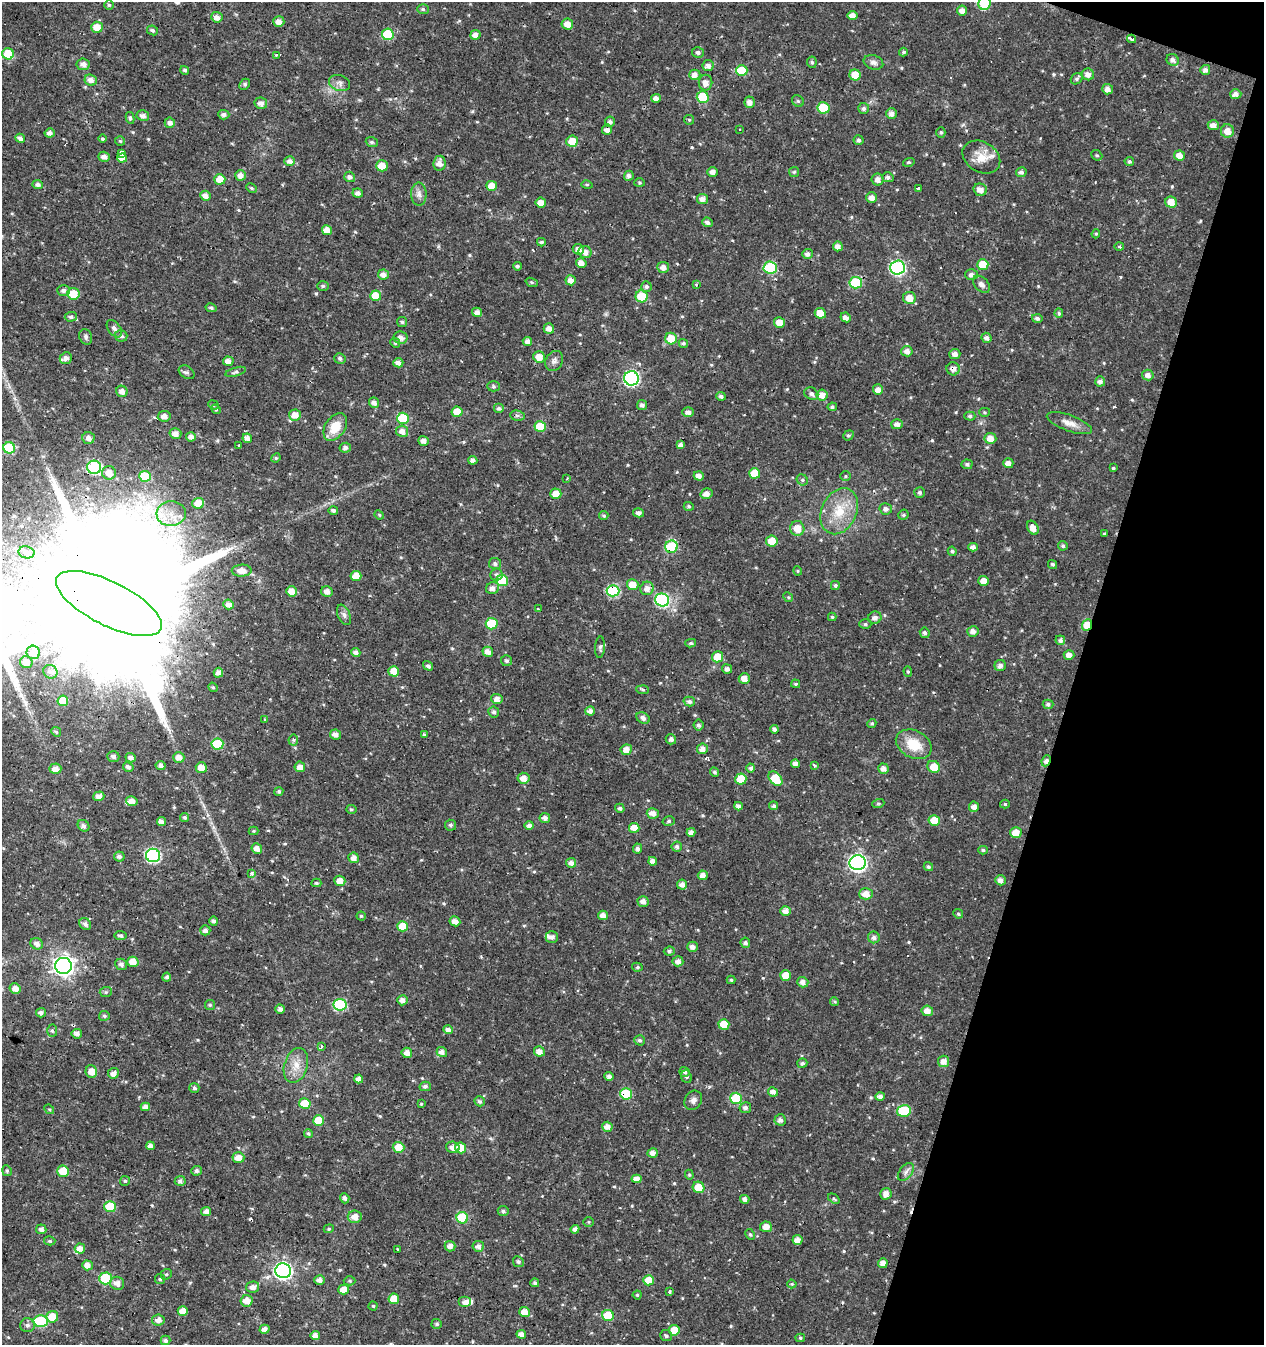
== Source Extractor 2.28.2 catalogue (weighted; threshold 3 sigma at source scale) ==
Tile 8 of 4 x 4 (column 4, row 2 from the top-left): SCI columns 4061-5322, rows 2688-4030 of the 5534 x 5379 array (HDU 1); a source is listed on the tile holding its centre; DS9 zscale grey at full resolution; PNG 1266 x 1347 px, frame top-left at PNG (2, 2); each listed source drawn as its Kron ellipse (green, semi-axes under 4 px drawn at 4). Shown black and unused: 15% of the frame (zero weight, under 3 of 4 exposures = <1% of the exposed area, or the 3 px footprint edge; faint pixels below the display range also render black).
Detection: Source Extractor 2.28.2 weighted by HDU 2 'WHT'; one run over the whole footprint, this tile lists its part. Background 0.016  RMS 0.0021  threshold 0.00951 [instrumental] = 3 sigma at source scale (4.5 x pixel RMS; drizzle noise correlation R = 1.50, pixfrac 1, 0.0396/0.0396 arcsec/px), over >= 5 px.
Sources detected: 576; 4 inside a brighter object's white glare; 14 cosmic-ray / hot-pixel residue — neither listed nor drawn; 5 inside a brighter listed object's ellipse — not listed separately; of the other 553, all 500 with FLUX_AUTO >= 0.254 (the completeness limit of this list) listed and drawn (53 fainter detections not listed), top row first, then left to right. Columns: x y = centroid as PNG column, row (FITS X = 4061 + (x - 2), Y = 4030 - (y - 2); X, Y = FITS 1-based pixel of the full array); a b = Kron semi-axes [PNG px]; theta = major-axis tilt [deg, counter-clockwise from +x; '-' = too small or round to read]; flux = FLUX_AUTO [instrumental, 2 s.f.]
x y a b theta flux
984 3 7 6 - 11
109 5 5 5 - 0.32
423 9 6 5 - 0.4
962 10 5 5 - 1.2
852 16 5 4 - 1.6
217 17 5 5 - 1.1
279 22 5 5 - 1.3
567 24 6 5 - 1.7
97 27 6 5 - 2.4
152 30 6 5 - 0.48
388 34 6 6 - 8.4
475 35 5 5 - 1.2
1132 39 4 3 - 1.6
698 52 6 5 - 0.56
903 52 4 4 - 0.35
8 54 6 5 - 5.2
276 55 3 2 - 0.44
1173 60 6 5 - 0.75
812 62 5 4 - 0.41
873 62 10 7 -17 0.85
83 64 6 6 - 1.1
708 66 5 5 - 0.95
185 70 5 3 - 0.37
1205 70 5 5 - 0.76
742 71 6 5 - 6.7
1088 74 6 6 - 1.2
695 75 5 5 - 1.2
855 75 6 5 - 3
1077 79 6 5 - 0.46
91 80 6 5 - 1.1
340 83 11 7 -17 0.95
705 83 8 6 83 1.4
245 84 6 4 47 0.47
1108 89 5 5 - 1.2
1236 94 5 5 - 1.1
703 97 6 5 - 7
656 98 5 4 - 1
798 101 6 5 - 0.36
750 102 5 5 - 1.1
261 103 6 6 - 1.1
823 108 6 5 - 8
864 108 5 5 - 0.6
892 113 5 5 - 0.98
224 115 5 5 - 0.67
143 116 6 5 - 0.96
130 118 6 4 -80 0.36
689 120 5 5 - 0.26
610 122 5 5 - 0.69
170 123 5 5 - 0.79
1213 125 5 5 - 1.2
607 129 5 5 - 1.2
740 130 3 2 - 0.4
1227 131 6 6 - 1.8
941 132 5 4 - 0.34
50 133 5 4 - 0.91
20 138 5 4 - 0.88
102 139 4 4 - 0.32
859 140 5 5 - 0.54
120 141 5 5 - 0.29
572 141 6 5 - 2.9
372 142 6 4 -21 0.36
122 153 4 3 - 3.6
1097 155 6 5 - 0.35
1180 155 5 5 - 1.8
104 157 6 5 - 1
981 157 20 15 -31 3.3
122 158 5 4 - 2
290 161 5 5 - 0.89
1129 161 4 4 - 0.41
909 162 6 4 17 0.29
439 163 7 6 - 1.4
382 166 6 5 - 2.9
713 172 5 5 - 0.97
794 172 5 5 - 0.35
1021 172 5 5 - 0.57
241 175 5 5 - 1.3
629 176 5 5 - 0.69
350 177 5 5 - 0.63
888 177 5 5 - 0.58
220 179 5 5 - 2.9
878 179 6 6 - 1.2
640 183 5 4 - 0.26
38 184 5 4 - 0.63
587 185 5 4 - 0.28
492 186 5 5 - 2.5
251 188 5 4 - 0.32
919 189 4 3 - 2.7
980 190 7 6 - 1.5
358 193 5 4 - 0.92
419 194 11 8 -88 1
205 196 5 5 - 1.3
872 197 5 5 - 1.2
702 199 5 5 - 1.2
541 202 5 5 - 1.6
1171 202 6 5 - 2.2
707 222 6 4 -23 0.71
327 230 5 5 - 2.1
1096 234 4 4 - 0.26
541 242 4 3 - 0.36
838 246 5 5 - 1.1
1119 247 5 3 - 0.31
578 249 6 5 - 1.4
585 252 6 6 - 1.2
807 254 5 5 - 0.76
581 263 5 4 - 1.2
983 265 5 5 - 4.5
517 266 4 4 - 0.48
663 267 6 5 - 1.1
897 267 7 7 - 32
770 268 6 6 - 15
383 275 5 5 - 1.1
971 275 6 5 - 0.71
571 280 5 5 - 1.4
532 282 6 4 -20 0.33
856 283 6 6 - 11
696 284 4 3 - 0.33
981 284 10 6 -48 0.86
323 286 6 5 - 0.39
646 286 5 5 - 0.47
64 290 6 5 - 0.78
73 294 6 5 - 3.7
376 296 5 5 - 3.8
642 296 6 6 - 5.4
909 298 6 6 - 2.3
211 308 5 4 - 0.39
477 312 5 4 - 1.1
820 313 5 5 - 3
1059 313 4 4 - 0.4
71 317 6 5 - 0.46
846 317 5 4 - 1.2
1037 318 5 4 - 0.63
402 322 5 5 - 0.39
779 322 5 5 - 2
114 329 10 6 -53 0.79
549 329 5 5 - 1.3
121 336 6 5 - 0.69
86 337 8 6 -70 0.53
401 338 7 6 - 1.2
986 338 5 5 - 0.78
671 339 6 5 - 3.9
527 341 5 4 - 1
395 343 5 4 - 0.29
683 343 5 4 - 0.39
907 351 5 5 - 1.1
955 354 5 5 - 1.1
539 357 6 5 - 2
66 358 6 5 - 1.1
340 358 6 5 - 0.49
228 361 5 4 - 1.3
554 361 10 8 60 0.88
398 363 5 4 - 1.1
953 369 6 6 - 0.98
187 372 8 6 -32 0.59
236 372 10 4 17 0.48
1148 375 6 5 - 0.98
631 378 7 7 - 38
1100 381 5 5 - 0.82
493 386 6 5 - 0.41
878 390 5 5 - 1.3
122 391 6 5 - 1.1
811 394 7 6 - 0.68
822 395 5 5 - 1.7
721 396 5 4 - 0.67
374 403 5 5 - 0.89
213 405 5 4 - 0.29
642 405 5 5 - 0.7
832 407 5 4 - 0.47
499 408 5 5 - 0.64
216 409 5 4 - 0.26
457 412 5 5 - 2.9
688 412 6 5 - 1
985 412 5 4 - 0.3
295 415 6 5 - 2.4
164 416 6 5 - 1.2
517 416 7 5 -7 0.52
970 416 5 4 - 0.47
403 418 6 5 - 8.6
1069 423 24 8 -20 1.9
897 424 5 5 - 0.95
335 427 15 10 56 3.9
540 427 5 5 - 5.6
402 431 6 5 - 1.2
175 434 6 5 - 1.1
848 435 5 4 - 0.35
191 437 5 4 - 1.1
88 438 6 5 - 1.2
247 438 5 4 - 1.1
990 438 6 5 - 1.9
423 441 5 5 - 1.1
680 445 4 4 - 0.71
239 446 3 3 - 1.5
9 448 6 5 - 11
345 448 5 5 - 0.72
276 458 5 4 - 0.29
473 460 4 4 - 0.88
1008 463 5 5 - 1.3
967 464 5 4 - 0.54
94 467 7 6 - 20
1113 468 4 3 - 0.27
109 473 7 6 - 2.1
755 473 5 5 - 3.5
145 476 6 5 - 6.2
699 476 5 4 - 1.1
846 476 5 5 - 0.35
567 479 3 3 - 0.26
802 480 6 5 - 0.42
920 492 5 5 - 0.5
556 494 5 5 - 2.3
706 494 6 5 - 1.2
198 503 6 5 - 3.1
689 506 5 4 - 0.32
886 509 6 5 - 0.8
333 510 5 4 - 0.54
839 511 24 17 65 6.1
638 513 6 4 -14 0.92
171 514 14 12 4 3.3
379 515 5 4 - 0.26
903 515 5 5 - 0.37
604 516 5 4 - 0.31
797 528 7 7 - 2.6
1033 528 7 5 -63 1.5
1105 534 3 3 - 1.4
772 541 5 5 - 3.3
1063 546 5 4 - 0.41
671 547 6 6 - 12
973 547 4 4 - 0.86
952 551 5 4 - 0.41
26 552 8 6 -10 0.88
495 564 6 5 - 0.6
1052 564 5 4 - 0.36
242 571 10 6 1 2
798 571 4 4 - 0.26
496 575 6 6 - 0.5
356 576 5 5 - 2.8
502 580 6 5 - 8.3
984 581 5 5 - 1.8
633 585 6 5 - 3
835 585 4 4 - 0.47
493 588 7 6 - 1.1
647 588 7 6 - 1.3
291 591 5 5 - 1.8
327 591 6 5 - 1.2
613 591 6 6 - 17
788 597 5 4 - 0.29
662 600 7 6 - 25
109 604 58 22 -27 18000
229 604 5 5 - 1.1
538 609 3 3 - 0.85
344 615 11 6 -66 0.77
832 617 4 4 - 0.29
875 618 6 6 - 0.93
492 624 6 5 - 7.7
865 624 6 5 - 0.37
1087 625 6 5 - 4.2
973 631 5 5 - 1
925 633 5 5 - 0.53
1060 640 5 4 - 0.57
691 643 5 4 - 0.35
600 647 10 5 86 0.54
33 652 7 6 - 2.1
356 652 5 4 - 0.93
488 652 5 5 - 1.3
1069 655 5 5 - 1.2
718 657 5 5 - 3.1
507 661 5 5 - 0.47
26 662 6 6 - 1.4
1000 665 6 5 - 0.9
428 666 5 4 - 0.47
727 669 5 4 - 0.69
394 671 5 5 - 2.7
50 672 7 6 - 0.71
908 672 5 4 - 0.28
218 673 5 4 - 1.1
744 678 5 5 - 1.6
796 684 4 3 - 0.27
213 687 5 4 - 0.31
643 690 6 4 -5 0.44
497 699 5 5 - 1.1
63 701 5 5 - 3.4
689 702 5 5 - 0.58
1048 704 5 4 - 0.55
590 711 5 4 - 1
494 712 5 5 - 0.55
643 718 7 5 -34 0.75
265 719 3 3 - 0.34
872 723 5 4 - 0.35
698 725 5 5 - 0.57
774 729 4 4 - 0.66
56 732 5 4 - 0.33
424 734 4 3 - 0.9
335 735 6 5 - 1
671 739 5 5 - 0.63
293 740 5 5 - 0.33
217 744 6 5 - 8.9
914 744 19 13 -27 4.9
702 749 5 5 - 1.2
626 750 5 5 - 1.5
113 757 6 5 - 0.73
179 757 6 5 - 1.3
131 758 5 4 - 0.91
1046 761 6 4 65 0.97
795 764 4 4 - 0.99
161 765 5 4 - 0.82
814 765 4 3 - 0.99
128 767 5 4 - 0.65
300 767 5 5 - 1.3
934 767 7 5 -37 3
201 768 6 5 - 2
751 768 4 4 - 0.57
55 769 6 5 - 1.6
884 769 5 5 - 1.1
714 772 5 4 - 0.4
524 778 6 5 - 1.7
741 779 5 5 - 5
775 779 8 6 -51 5.9
279 791 4 4 - 0.43
99 796 5 4 - 1.2
132 801 6 4 -14 1.2
878 804 6 4 19 0.26
1005 804 5 4 - 0.36
738 806 4 4 - 0.88
774 806 4 4 - 0.53
974 807 5 5 - 1.1
620 808 5 4 - 0.49
351 809 5 4 - 0.33
653 813 6 5 - 1.2
185 817 4 4 - 0.38
545 818 5 5 - 0.79
669 821 6 5 - 0.41
934 821 5 5 - 3.5
161 822 4 4 - 1.2
450 825 5 5 - 0.46
529 825 5 4 - 0.66
84 826 6 5 - 0.65
634 828 5 5 - 3.2
253 831 5 4 - 0.26
691 832 4 4 - 0.93
1016 833 6 5 - 2.3
677 847 5 5 - 0.59
257 848 5 5 - 1.3
637 849 5 4 - 0.64
983 850 5 4 - 0.36
153 855 7 6 - 34
119 856 5 5 - 0.7
354 858 5 5 - 1.1
653 861 4 4 - 1.2
571 863 5 5 - 0.98
858 863 8 7 - 68
928 867 5 4 - 0.47
251 873 3 3 - 2.1
703 875 5 5 - 1.2
1001 880 5 5 - 1
340 881 5 5 - 1.6
316 883 5 4 - 0.36
682 885 5 5 - 1.1
866 894 7 5 0 1.9
643 901 5 5 - 1.1
785 911 5 5 - 1.4
958 914 5 4 - 0.31
603 915 5 4 - 1.3
361 916 4 4 - 0.27
214 921 4 4 - 0.58
455 921 5 5 - 1.2
85 924 6 5 - 0.66
402 926 5 5 - 3.6
205 930 5 5 - 0.79
121 936 6 4 -6 0.52
552 937 6 5 - 0.7
874 937 6 6 - 0.82
745 943 5 4 - 0.62
37 944 6 5 - 0.94
692 947 5 5 - 1
669 951 5 4 - 0.44
678 961 5 5 - 1
133 962 5 5 - 2.2
121 964 6 5 - 0.69
63 966 8 8 - 110
637 967 5 4 - 0.36
786 975 5 5 - 2.4
167 977 4 4 - 0.46
731 980 4 4 - 0.29
803 982 5 5 - 1.1
15 988 5 5 - 1.4
106 992 6 5 - 0.38
402 1000 5 5 - 1.1
835 1002 4 4 - 0.28
210 1005 5 5 - 0.32
340 1005 6 6 - 15
280 1009 5 4 - 0.85
927 1011 6 5 - 1.6
41 1013 5 4 - 0.6
104 1016 5 5 - 0.42
724 1024 5 5 - 3.2
448 1030 5 4 - 0.83
52 1031 6 5 - 0.38
77 1034 5 4 - 0.95
640 1040 5 5 - 0.53
321 1047 4 3 - 1.1
539 1051 5 5 - 1.5
442 1052 5 4 - 1
407 1053 5 5 - 1.4
944 1061 6 5 - 1.3
802 1063 5 5 - 0.56
296 1065 18 11 73 2.8
91 1071 6 6 - 2.1
685 1072 5 5 - 0.56
113 1073 5 5 - 1.2
609 1076 5 4 - 0.78
686 1077 6 5 - 0.43
359 1079 4 4 - 1.2
425 1086 5 5 - 0.55
194 1088 5 5 - 0.48
773 1092 5 4 - 1
626 1094 6 6 - 9.2
880 1096 4 4 - 0.89
736 1098 6 6 - 9.1
693 1100 10 8 56 0.93
480 1101 5 5 - 0.57
305 1104 5 5 - 4.8
421 1104 4 4 - 0.26
145 1107 4 4 - 1.2
745 1108 6 5 - 0.72
49 1109 5 4 - 0.28
904 1111 7 6 - 9
780 1120 5 5 - 0.78
319 1121 5 5 - 4.2
607 1127 5 5 - 1.4
308 1133 4 4 - 0.37
150 1146 4 4 - 1.1
398 1147 6 5 - 3.2
453 1147 7 5 -16 1.3
461 1148 6 5 - 4
653 1153 5 4 - 1.1
238 1158 6 5 - 1.9
7 1171 5 4 - 0.32
63 1171 6 5 - 3.8
197 1171 5 5 - 0.57
906 1172 10 6 53 0.8
689 1175 5 4 - 0.28
636 1179 5 4 - 1.4
125 1181 5 5 - 0.33
180 1181 5 5 - 0.68
699 1187 6 5 - 3.5
886 1194 6 5 - 1.3
345 1198 5 4 - 0.56
745 1199 4 4 - 0.81
834 1199 6 3 -37 0.29
110 1207 5 5 - 6.9
206 1211 5 4 - 1
503 1211 5 5 - 0.49
355 1217 7 6 - 1.6
462 1218 6 5 - 8.7
588 1222 5 4 - 0.31
766 1227 6 5 - 1.8
41 1229 5 5 - 0.78
329 1229 5 4 - 0.31
575 1229 4 4 - 0.83
750 1234 6 4 -62 0.32
797 1240 5 5 - 1.3
50 1241 5 4 - 0.34
450 1246 5 5 - 1.2
478 1246 5 5 - 1
80 1248 5 5 - 1.2
398 1249 3 3 - 0.87
518 1262 5 5 - 0.48
883 1263 5 4 - 1.2
87 1265 5 5 - 1.4
283 1271 8 7 - 63
166 1274 6 5 - 0.34
105 1278 6 6 - 12
160 1279 5 5 - 0.34
320 1280 5 5 - 1.1
649 1280 5 5 - 3.3
350 1281 6 4 -2 0.29
117 1283 7 6 - 1.3
535 1283 4 4 - 0.44
792 1284 5 4 - 0.32
253 1287 6 5 - 1.2
343 1290 5 5 - 1.8
669 1292 3 3 - 0.75
637 1295 4 4 - 0.31
394 1299 5 5 - 2.7
246 1301 6 5 - 1.8
465 1302 6 5 - 1.3
373 1306 4 4 - 0.25
183 1311 5 5 - 1.8
524 1312 5 5 - 2.7
608 1315 6 5 - 6.3
52 1317 6 5 - 3.4
158 1320 6 5 - 1.3
41 1321 7 6 - 16
437 1324 5 5 - 0.44
27 1325 7 7 - 0.68
264 1329 5 4 - 0.96
674 1330 5 5 - 3.1
521 1334 5 4 - 1.1
315 1336 4 4 - 1.1
666 1336 6 5 - 0.44
800 1338 5 4 - 0.31
165 1340 5 4 - 0.51
Overlapping masked pixels (flux is a lower limit): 9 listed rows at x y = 607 129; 953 369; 94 467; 671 547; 613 591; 109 604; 1087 625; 1046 761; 626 1094
Isophote crosses this tile's border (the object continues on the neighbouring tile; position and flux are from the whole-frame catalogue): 2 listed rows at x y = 984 3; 109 604